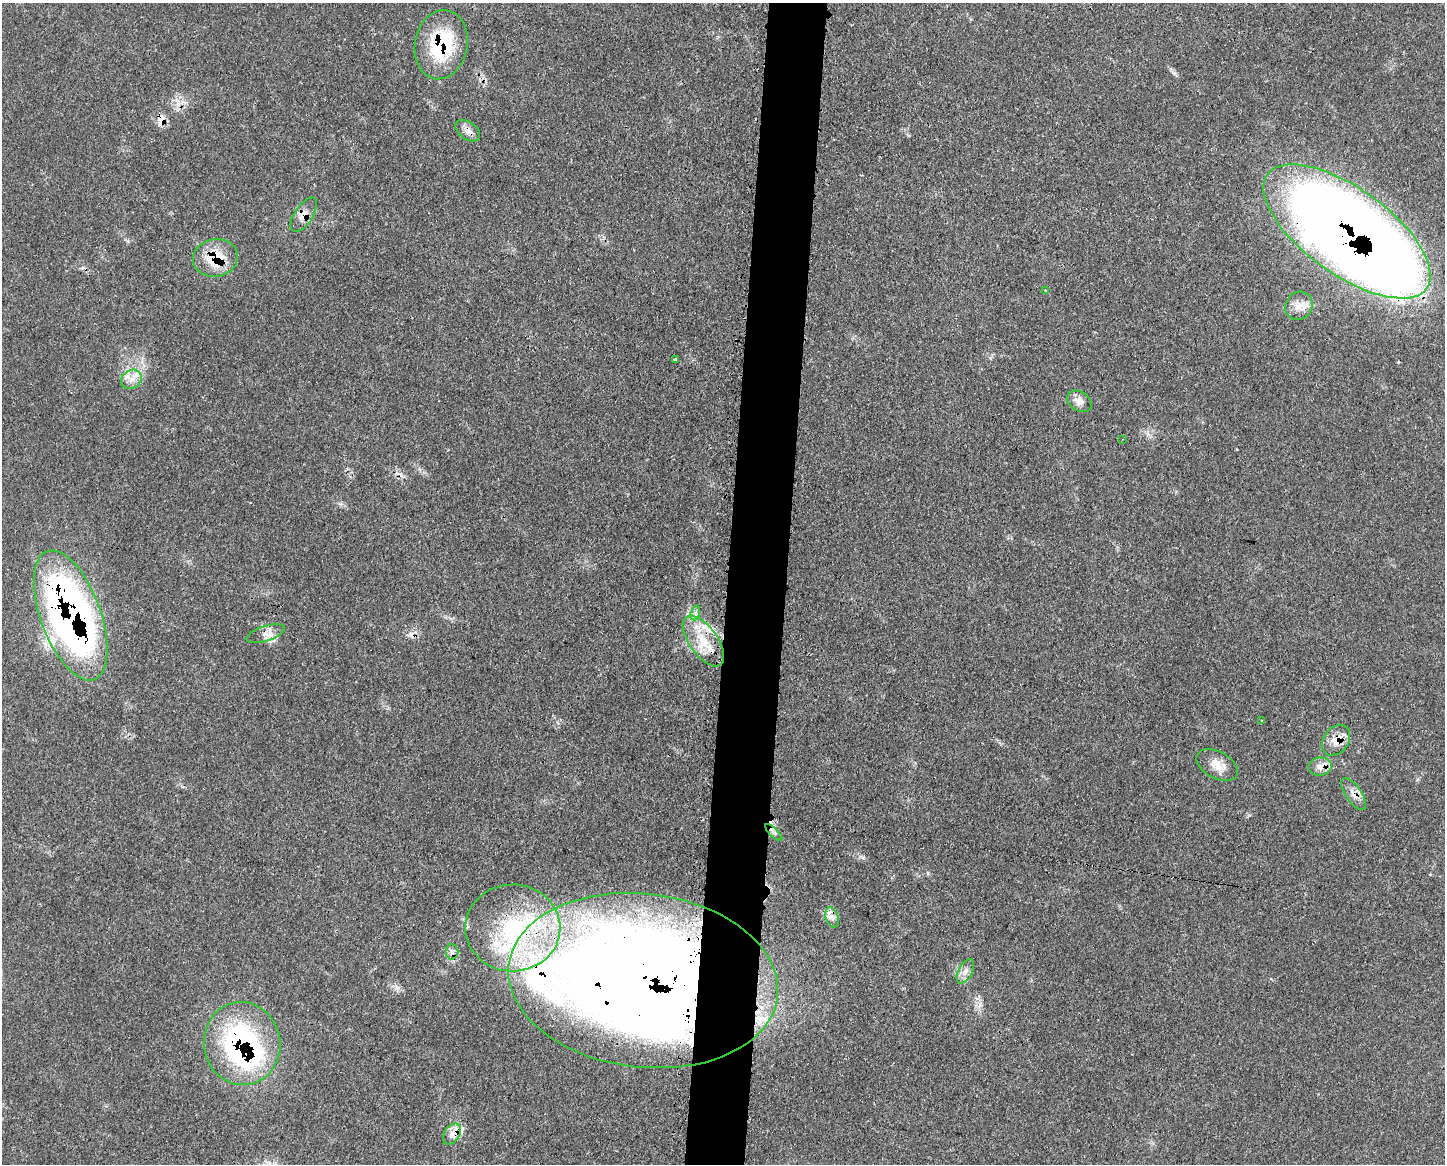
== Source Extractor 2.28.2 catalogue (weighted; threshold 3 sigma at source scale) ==
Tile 8 of 3 x 4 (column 2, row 3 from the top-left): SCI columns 1559-3001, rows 1163-2324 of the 4677 x 4650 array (HDU 1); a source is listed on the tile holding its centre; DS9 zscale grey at full resolution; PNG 1447 x 1166 px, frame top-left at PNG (2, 3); each listed source drawn as its Kron ellipse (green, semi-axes under 4 px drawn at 4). Shown black and unused: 4% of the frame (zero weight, under 3 of 4 exposures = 2% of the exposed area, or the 3 px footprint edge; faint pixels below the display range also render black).
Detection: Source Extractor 2.28.2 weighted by HDU 2 'WHT'; one run over the whole footprint, this tile lists its part. Background 0.0548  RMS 0.0033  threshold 0.0148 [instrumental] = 3 sigma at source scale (4.5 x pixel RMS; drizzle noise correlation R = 1.50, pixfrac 1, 0.05/0.05 arcsec/px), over >= 5 px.
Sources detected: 41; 7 cosmic-ray / hot-pixel residue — neither listed nor drawn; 6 inside a brighter listed object's ellipse — not listed separately; the other 28 listed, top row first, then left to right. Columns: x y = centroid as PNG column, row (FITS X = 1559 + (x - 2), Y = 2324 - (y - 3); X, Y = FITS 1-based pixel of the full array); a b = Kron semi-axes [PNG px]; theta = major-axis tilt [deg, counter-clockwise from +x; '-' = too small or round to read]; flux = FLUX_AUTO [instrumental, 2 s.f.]
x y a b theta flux
441 45 35 26 79 25
468 131 14 8 -36 2.5
304 215 19 9 57 3.3
1347 231 98 43 -36 790
215 258 22 19 10 12
1045 291 3 2 - 0.42
1299 306 15 13 54 3.6
675 359 3 3 - 0.7
131 379 11 9 35 2.8
1079 401 13 9 -33 2.8
1122 439 3 2 - 0.25
695 613 7 4 73 1.1
71 615 68 30 -70 200
266 634 19 7 17 2.7
703 641 29 14 -54 9.8
1262 720 3 2 - 0.35
1336 740 17 12 53 4.8
1217 765 22 13 -28 4.4
1320 767 11 9 8 2.4
1354 794 19 8 -56 3
774 833 11 4 -45 0.98
832 917 10 6 -71 1.6
513 928 47 43 1 47
452 952 7 6 - 1.3
965 971 13 7 62 2
643 981 135 87 -7 710
242 1044 41 38 -81 69
452 1134 12 7 58 2.5
Overlapping masked pixels (flux is a lower limit): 14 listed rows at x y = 441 45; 468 131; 304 215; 1347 231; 215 258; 71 615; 266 634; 1336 740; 1320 767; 1354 794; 513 928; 643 981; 242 1044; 452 1134
Isophote crosses this tile's border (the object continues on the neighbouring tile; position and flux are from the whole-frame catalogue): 1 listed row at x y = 1347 231
Unlisted compact peaks at least as high as the median listed source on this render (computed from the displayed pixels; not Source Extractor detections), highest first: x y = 1174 73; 1249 815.